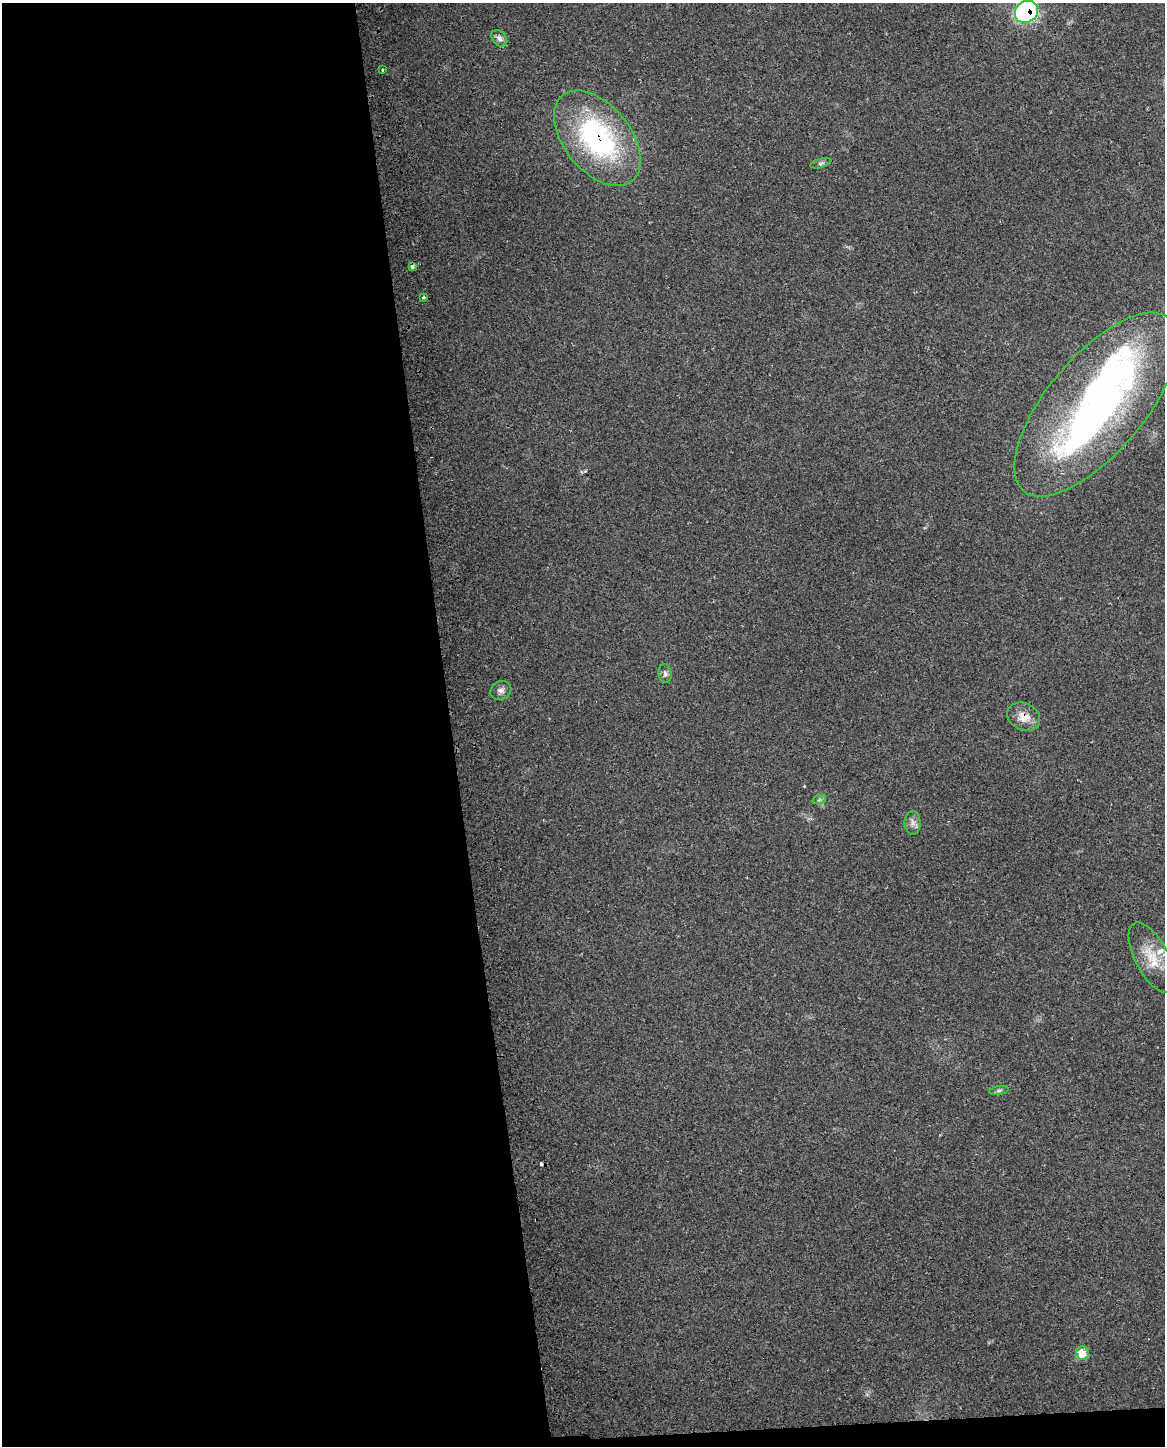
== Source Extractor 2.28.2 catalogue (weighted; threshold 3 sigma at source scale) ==
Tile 9 of 4 x 3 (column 1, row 3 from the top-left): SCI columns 29-1191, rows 60-1503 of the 4710 x 4405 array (HDU 1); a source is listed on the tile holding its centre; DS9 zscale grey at full resolution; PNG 1167 x 1448 px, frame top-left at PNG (2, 3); each listed source drawn as its Kron ellipse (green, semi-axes under 4 px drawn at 4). Shown black and unused: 40% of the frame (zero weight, under 2 of 3 exposures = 2% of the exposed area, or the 3 px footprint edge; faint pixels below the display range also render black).
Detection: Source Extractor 2.28.2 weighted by HDU 2 'WHT'; one run over the whole footprint, this tile lists its part. Background 0.192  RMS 0.013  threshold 0.0605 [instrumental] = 3 sigma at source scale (4.5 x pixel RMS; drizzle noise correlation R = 1.50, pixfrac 1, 0.0396/0.0396 arcsec/px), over >= 5 px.
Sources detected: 21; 1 cosmic-ray / hot-pixel residue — neither listed nor drawn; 4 inside a brighter listed object's ellipse — not listed separately; the other 16 listed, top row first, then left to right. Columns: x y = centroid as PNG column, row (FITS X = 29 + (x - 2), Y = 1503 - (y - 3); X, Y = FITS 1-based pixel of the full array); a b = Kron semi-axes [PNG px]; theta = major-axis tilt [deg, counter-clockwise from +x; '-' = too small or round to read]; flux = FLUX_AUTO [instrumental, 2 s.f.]
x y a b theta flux
1026 12 12 10 37 210
499 38 9 6 -50 6
382 70 3 3 - 3.9
597 138 55 33 -51 250
821 163 11 4 16 3.1
412 266 4 3 - 10
424 297 3 3 - 2.4
1096 404 113 48 50 560
665 674 9 6 -81 4.6
501 690 11 9 29 6.7
1024 717 17 13 -27 18
819 800 7 4 19 2.7
913 823 12 8 -90 7.2
1152 958 39 16 -63 37
999 1090 10 4 11 3
1082 1353 7 6 - 24
Overlapping masked pixels (flux is a lower limit): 3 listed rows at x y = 1026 12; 597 138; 1024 717
Isophote crosses this tile's border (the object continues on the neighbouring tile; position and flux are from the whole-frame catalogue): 1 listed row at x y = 1026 12